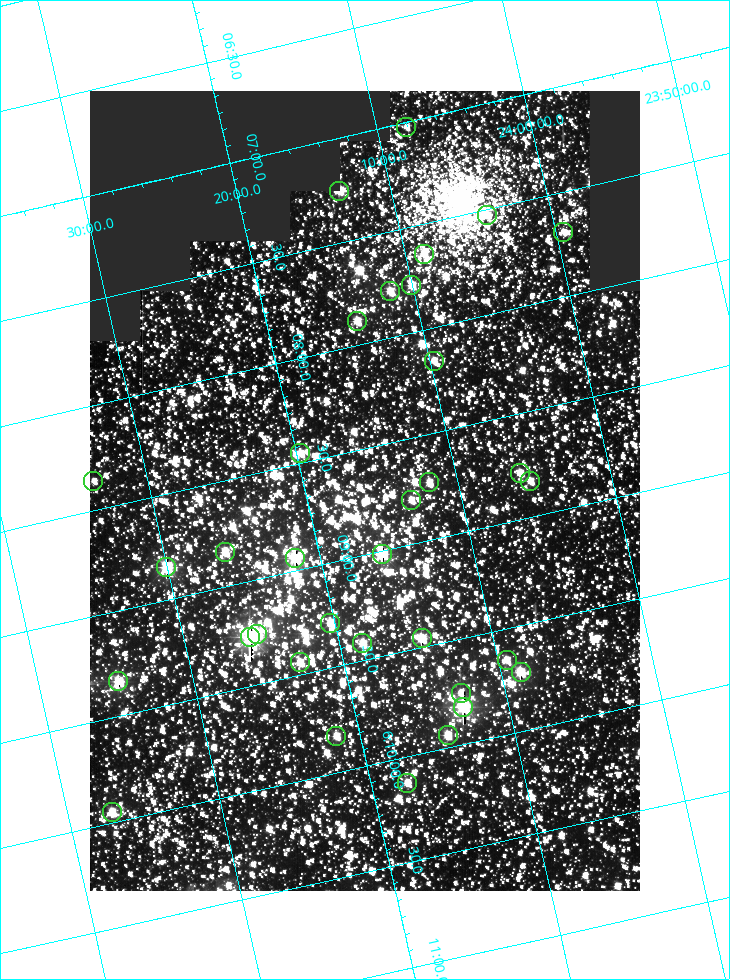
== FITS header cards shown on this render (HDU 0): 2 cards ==
NAXIS1  =                  550
NAXIS2  =                  800

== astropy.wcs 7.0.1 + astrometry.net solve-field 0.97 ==
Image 550 x 800 px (HDU 0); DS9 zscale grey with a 90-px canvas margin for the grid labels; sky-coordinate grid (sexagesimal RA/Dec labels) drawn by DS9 from the SOLVED WCS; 34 Tycho-2 reference stars matched to detected sources circled (green)
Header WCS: RA---TAN/DEC--TAN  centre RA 06:08:42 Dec +24:16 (92.17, +24.27 deg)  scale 3.98 arcsec/px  FOV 36.4' x 53.0'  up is -103 deg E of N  parity normal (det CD < 0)
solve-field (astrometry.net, Tycho-2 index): VERIFIED the header's WCS against the Tycho-2 star catalogue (verified at 3 index scales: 19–34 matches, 0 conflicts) and refined it, rather than solving blind
Solved WCS: RA---TAN-SIP/DEC--TAN-SIP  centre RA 06:08:42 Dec +24:16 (92.17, +24.27 deg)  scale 3.97 arcsec/px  FOV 36.4' x 53.0'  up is -103 deg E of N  parity normal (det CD < 0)
The solver's refit moves the header's centre by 0.36 arcsec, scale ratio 0.9998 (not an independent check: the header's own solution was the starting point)
Tycho-2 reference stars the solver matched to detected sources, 34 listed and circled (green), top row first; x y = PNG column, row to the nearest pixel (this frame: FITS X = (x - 90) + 1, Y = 800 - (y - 91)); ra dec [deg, ICRS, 3 dp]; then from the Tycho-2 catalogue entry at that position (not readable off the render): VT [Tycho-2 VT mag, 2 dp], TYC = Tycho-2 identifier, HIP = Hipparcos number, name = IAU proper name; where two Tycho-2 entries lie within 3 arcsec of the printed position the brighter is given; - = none
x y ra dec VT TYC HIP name
406 127 91.756 +24.135 11.55 1864-383-1 - -
339 191 91.813 +24.222 9.50 1864-951-1 - -
487 215 91.882 +24.069 10.67 1864-1197-1 - -
563 232 91.922 +23.991 11.04 1864-773-1 - -
424 254 91.910 +24.147 9.81 1864-677-1 - -
411 285 91.945 +24.168 9.83 1864-545-1 - -
390 291 91.946 +24.193 9.49 1864-879-1 - -
357 321 91.972 +24.235 9.87 1864-607-1 - -
434 361 92.040 +24.163 9.97 1864-387-1 - -
300 453 92.113 +24.329 10.09 1877-692-1 - -
520 473 92.195 +24.097 9.91 1877-1306-1 - -
93 481 92.090 +24.558 11.22 1868-1493-1 - -
530 481 92.208 +24.088 10.02 1877-898-1 - -
429 482 92.182 +24.197 9.90 1877-42-1 - -
411 500 92.198 +24.221 10.14 1877-234-1 - -
225 552 92.210 +24.434 9.33 1881-345-1 - -
382 554 92.254 +24.266 8.73 1877-224-1 - -
295 558 92.236 +24.360 8.19 1877-300-1 29148 -
166 567 92.212 +24.501 8.67 1881-93-1 - -
330 623 92.321 +24.338 9.42 1877-884-1 - -
257 634 92.315 +24.419 9.14 1881-15-1 - -
250 637 92.316 +24.428 7.55 1881-1595-1 - -
422 638 92.364 +24.244 8.80 1877-1589-1 - -
362 643 92.355 +24.308 9.21 1877-702-1 - -
507 660 92.412 +24.157 10.23 1877-766-1 - -
300 662 92.360 +24.380 9.69 1881-496-1 - -
521 672 92.431 +24.145 8.75 1877-16-1 - -
118 681 92.334 +24.580 8.60 1881-81-1 - -
461 693 92.439 +24.215 10.07 1877-154-1 - -
463 707 92.456 +24.215 7.57 1877-1484-1 - -
448 735 92.485 +24.239 9.49 1877-1276-1 - -
336 736 92.457 +24.359 9.75 1877-1432-1 - -
407 783 92.531 +24.294 10.40 1877-334-1 - -
112 812 92.487 +24.619 9.38 1881-1542-1 - -